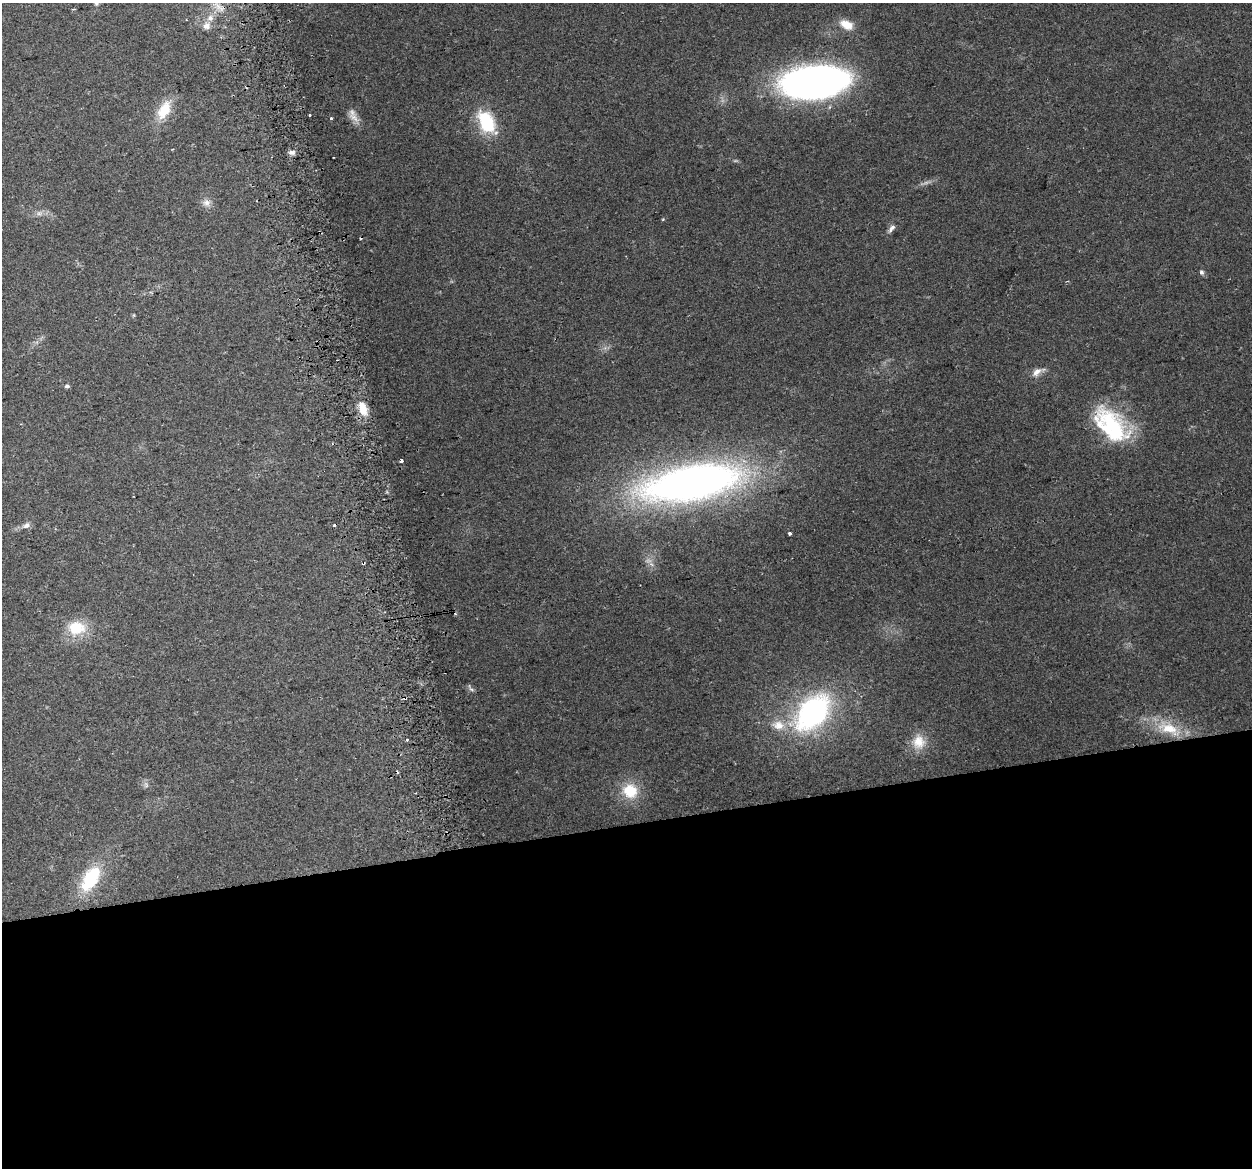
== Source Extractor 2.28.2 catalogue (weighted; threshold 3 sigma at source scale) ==
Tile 15 of 4 x 4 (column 3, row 4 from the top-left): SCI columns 2534-3783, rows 92-1257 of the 5066 x 4797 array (HDU 1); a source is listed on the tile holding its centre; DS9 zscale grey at full resolution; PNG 1254 x 1170 px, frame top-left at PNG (2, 3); no overlay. Shown black and unused: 29% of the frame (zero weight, under 2 of 3 exposures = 2% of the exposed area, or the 3 px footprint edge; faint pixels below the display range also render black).
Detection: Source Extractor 2.28.2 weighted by HDU 2 'WHT'; one run over the whole footprint, this tile lists its part. Background 0.118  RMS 0.011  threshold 0.0497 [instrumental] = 3 sigma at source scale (4.5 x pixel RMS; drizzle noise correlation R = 1.50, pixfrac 1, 0.0396/0.0396 arcsec/px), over >= 5 px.
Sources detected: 45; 2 too faint to see at this stretch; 3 inside a brighter object's white glare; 6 cosmic-ray / hot-pixel residue — not listed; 3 inside a brighter listed object's ellipse — not listed separately; the other 31 listed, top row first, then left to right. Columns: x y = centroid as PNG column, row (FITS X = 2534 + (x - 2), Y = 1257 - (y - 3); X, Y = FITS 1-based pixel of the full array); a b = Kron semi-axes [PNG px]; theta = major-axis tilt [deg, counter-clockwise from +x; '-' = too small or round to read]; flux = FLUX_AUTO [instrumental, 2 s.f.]
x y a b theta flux
218 6 15 6 -48 8.1
846 25 16 10 -27 16
206 26 11 10 - 6.9
811 80 59 31 15 350
164 110 26 14 62 28
354 117 22 8 -46 9.1
331 118 3 3 - 4.4
486 122 25 14 -60 62
292 152 9 6 -12 3.9
206 203 11 9 -3 6.5
39 213 7 6 - 3.4
891 228 12 6 49 4.6
1202 272 6 5 - 2.7
1037 372 20 9 26 9.1
67 386 6 5 - 2.4
363 411 12 11 - 12
1111 423 58 25 -45 93
401 460 4 3 - 3.8
692 483 90 31 10 740
26 525 11 7 27 4.9
790 533 3 3 - 2.2
363 563 3 2 - 2.2
76 628 23 18 0 36
471 689 8 4 -36 2.4
813 712 42 27 48 220
778 725 17 13 -3 18
1168 728 35 15 -21 39
407 739 3 3 - 11
919 742 19 16 -86 18
630 791 20 18 -28 32
90 879 34 17 59 58
Overlapping masked pixels (flux is a lower limit): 2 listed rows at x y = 292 152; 363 563